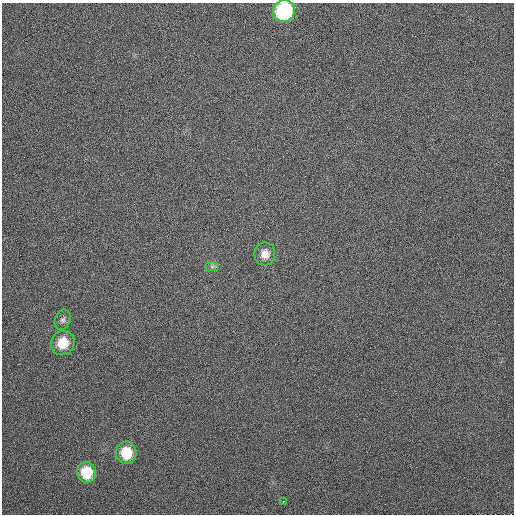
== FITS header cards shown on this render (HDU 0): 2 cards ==
NAXIS1  =                  512
NAXIS2  =                  512

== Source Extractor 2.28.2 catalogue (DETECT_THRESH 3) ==
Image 512 x 512 px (HDU 0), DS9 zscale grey, 1 PNG px = 1 image px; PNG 516 x 516 px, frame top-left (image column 1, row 512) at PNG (2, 3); each listed source drawn as its Kron ellipse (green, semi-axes under 4 px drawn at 4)
Background 324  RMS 6.1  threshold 18.4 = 3 sigma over >= 5 px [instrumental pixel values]
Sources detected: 8; all 8 listed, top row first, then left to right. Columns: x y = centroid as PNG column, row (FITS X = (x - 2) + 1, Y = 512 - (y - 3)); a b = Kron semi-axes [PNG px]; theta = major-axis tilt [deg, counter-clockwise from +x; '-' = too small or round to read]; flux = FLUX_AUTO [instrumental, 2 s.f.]
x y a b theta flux
284 11 11 10 - 45000
265 254 11 10 - 3200
212 267 7 4 0 860
63 320 10 7 70 1600
63 343 12 11 - 8900
126 453 11 10 - 10000
86 472 10 9 - 10000
283 501 3 3 - 4100
At the frame edge (FLAGS 8, measured only in part): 1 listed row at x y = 284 11